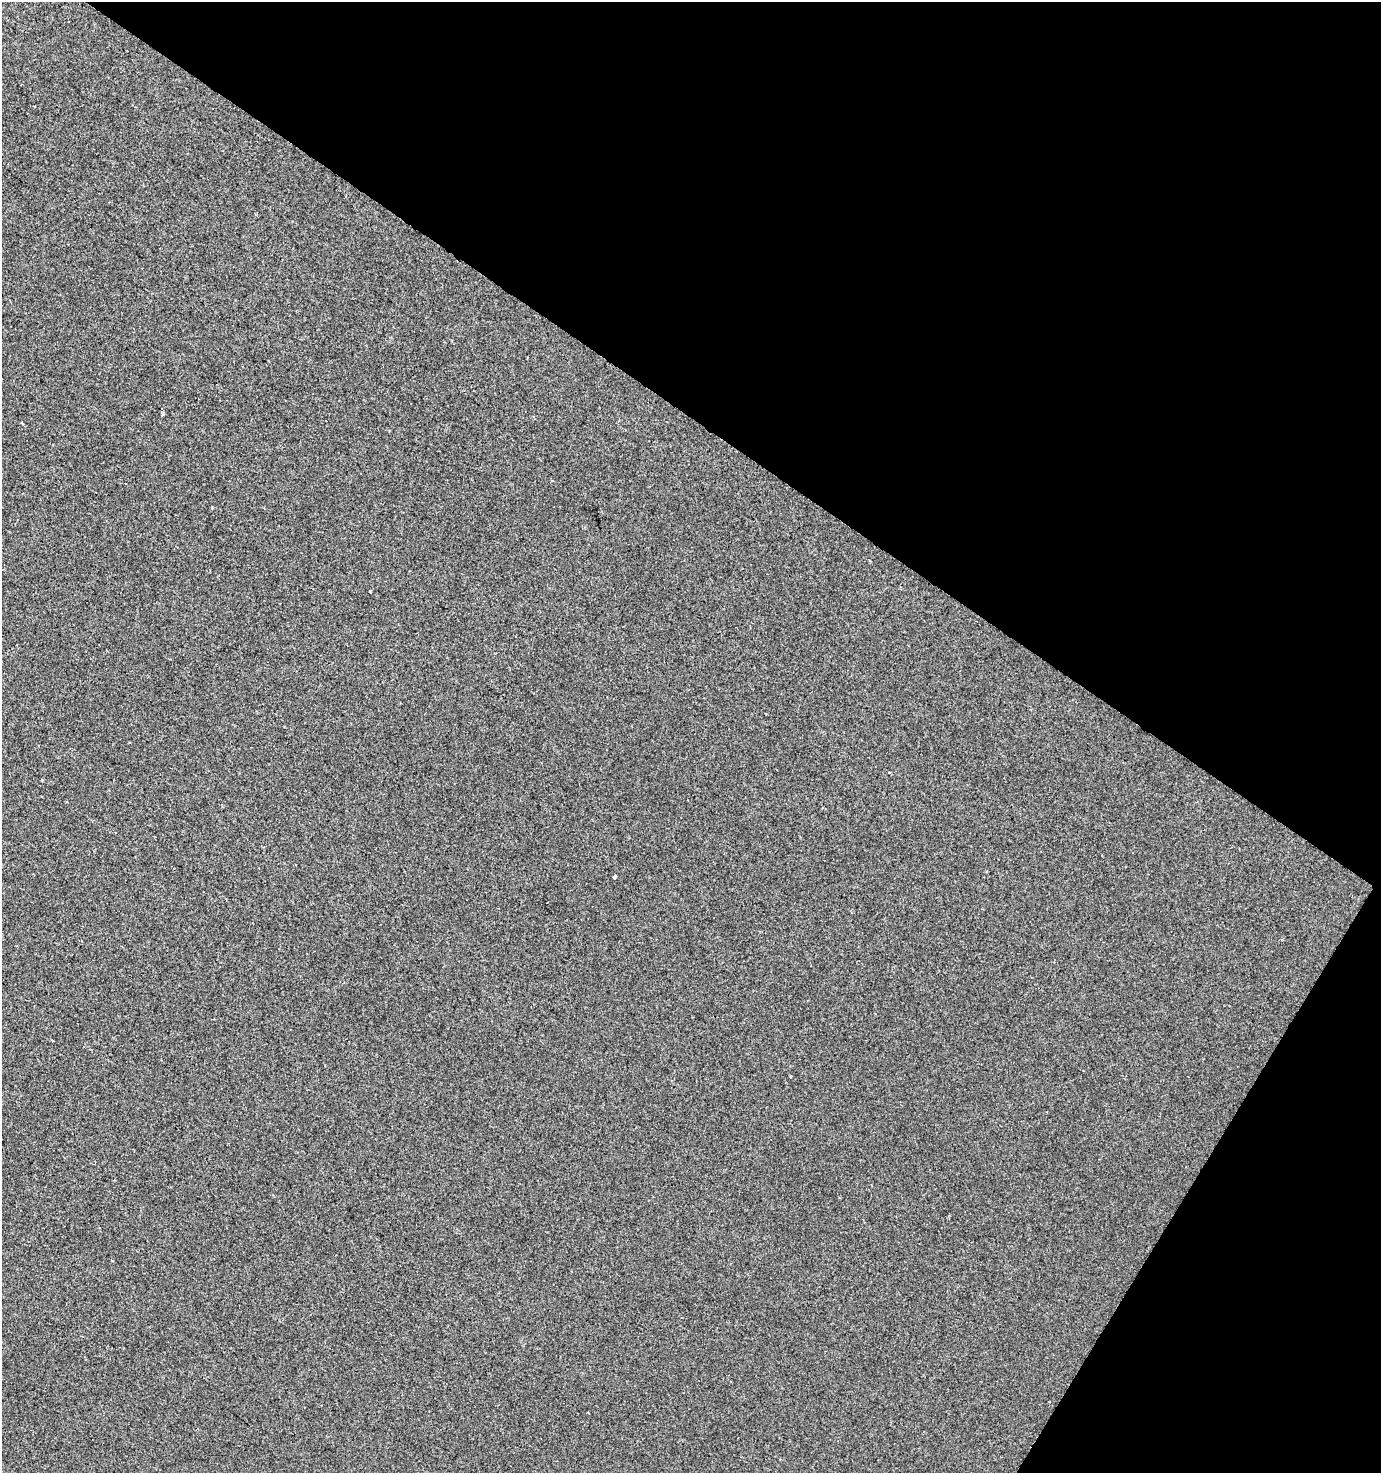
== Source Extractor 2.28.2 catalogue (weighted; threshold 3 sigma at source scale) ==
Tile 8 of 4 x 4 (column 4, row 2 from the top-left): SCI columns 4392-5770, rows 2945-4415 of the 5959 x 5893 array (HDU 1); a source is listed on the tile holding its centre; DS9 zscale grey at full resolution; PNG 1383 x 1475 px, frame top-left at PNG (2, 2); no overlay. Shown black and unused: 34% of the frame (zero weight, under 2 of 3 exposures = <1% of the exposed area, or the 3 px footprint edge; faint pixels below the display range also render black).
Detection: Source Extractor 2.28.2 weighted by HDU 2 'WHT'; one run over the whole footprint, this tile lists its part. Background -2.67e-04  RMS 0.0042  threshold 0.0188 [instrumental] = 3 sigma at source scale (4.5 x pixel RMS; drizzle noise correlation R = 1.50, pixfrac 1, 0.0396/0.0396 arcsec/px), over >= 5 px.
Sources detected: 8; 1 cosmic-ray / hot-pixel residue — not listed; the other 7 listed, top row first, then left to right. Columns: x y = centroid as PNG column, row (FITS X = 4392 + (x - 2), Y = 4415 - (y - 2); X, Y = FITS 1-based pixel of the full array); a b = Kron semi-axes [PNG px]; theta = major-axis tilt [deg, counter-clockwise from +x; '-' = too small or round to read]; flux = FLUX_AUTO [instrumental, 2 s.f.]
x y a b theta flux
163 414 3 3 - 2
212 508 4 2 - 0.33
370 591 3 3 - 0.7
42 780 3 3 - 0.37
987 871 4 2 - 0.35
615 876 4 3 - 1.5
53 1040 3 3 - 0.5